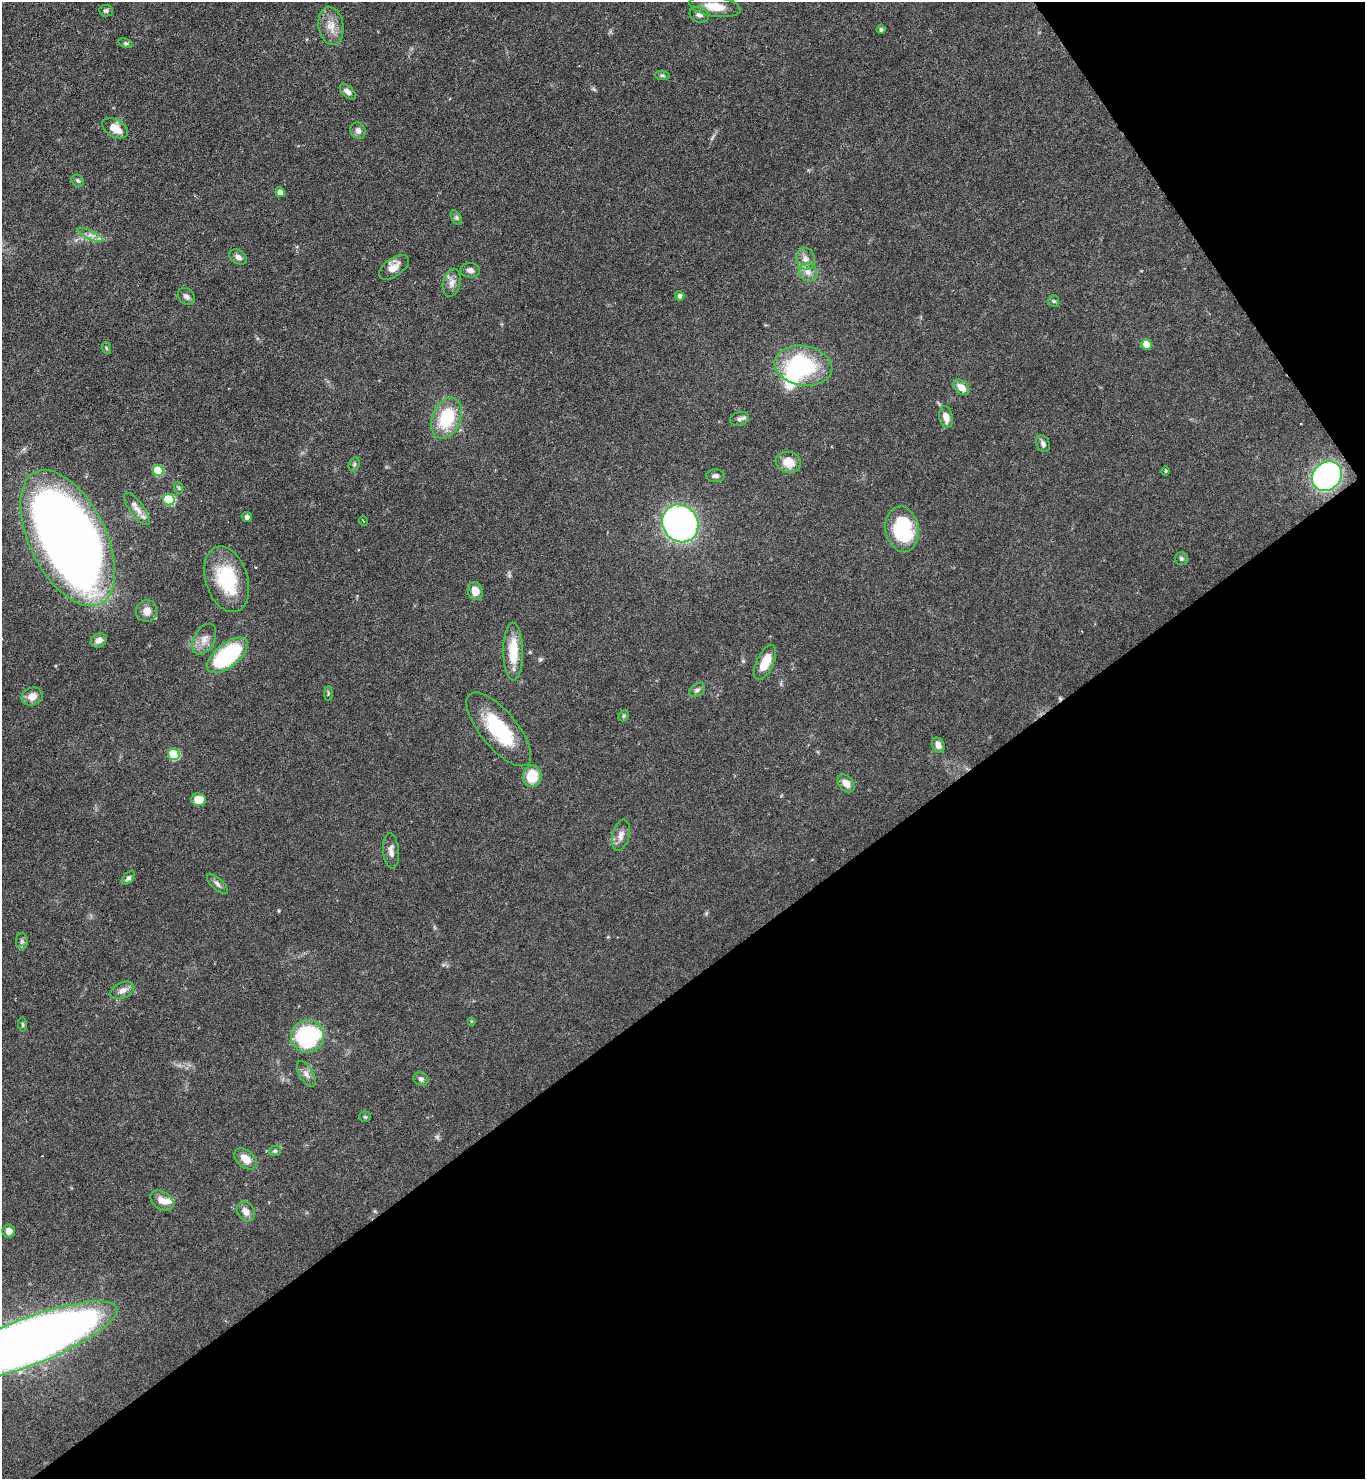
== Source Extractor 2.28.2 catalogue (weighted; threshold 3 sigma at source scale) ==
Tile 12 of 4 x 4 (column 4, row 3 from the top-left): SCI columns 4387-5749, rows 1479-2955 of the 5906 x 5911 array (HDU 1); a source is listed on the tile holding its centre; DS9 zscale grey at full resolution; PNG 1367 x 1481 px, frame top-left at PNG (2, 2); each listed source drawn as its Kron ellipse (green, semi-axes under 4 px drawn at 4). Shown black and unused: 37% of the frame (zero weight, under 4 of 7 exposures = <1% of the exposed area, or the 3 px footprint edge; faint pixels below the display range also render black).
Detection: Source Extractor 2.28.2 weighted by HDU 2 'WHT'; one run over the whole footprint, this tile lists its part. Background 0.0625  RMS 0.0028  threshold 0.0115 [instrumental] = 3 sigma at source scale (4.09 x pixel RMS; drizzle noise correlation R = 1.36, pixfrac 0.8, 0.05/0.05 arcsec/px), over >= 5 px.
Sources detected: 85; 1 inside a brighter object's white glare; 1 cosmic-ray / hot-pixel residue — neither listed nor drawn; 1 inside a brighter listed object's ellipse — not listed separately; the other 82 listed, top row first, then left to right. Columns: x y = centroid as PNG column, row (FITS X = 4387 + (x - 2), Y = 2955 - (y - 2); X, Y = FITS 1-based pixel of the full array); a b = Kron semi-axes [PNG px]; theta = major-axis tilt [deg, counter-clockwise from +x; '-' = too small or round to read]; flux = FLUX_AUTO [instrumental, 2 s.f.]
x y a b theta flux
715 7 26 10 -9 5.2
106 11 7 6 - 0.62
699 15 10 7 -22 1.1
331 26 19 12 -81 3.4
881 29 4 4 - 0.5
126 43 7 4 -19 0.45
662 75 7 4 -5 0.48
348 92 10 5 -43 1.2
115 128 14 8 -30 3.9
358 131 8 7 - 1.2
78 181 7 5 -44 0.54
280 192 5 4 - 1.6
456 217 8 4 -59 0.57
91 235 14 4 -25 1.2
238 257 9 6 -32 1.2
805 259 11 9 -77 2
394 267 17 9 35 2.6
470 270 10 7 -6 1.2
808 272 9 9 - 1.9
452 283 14 8 75 1.8
186 296 9 7 -46 0.96
680 296 5 4 - 0.88
1054 301 6 5 - 0.44
1146 345 5 5 - 4.9
106 348 6 3 -71 0.35
803 366 29 19 -9 23
961 387 9 6 -40 2.8
946 417 11 6 -79 2.4
447 418 21 14 68 13
739 419 9 7 19 0.99
1043 444 9 6 -67 0.93
788 462 13 10 -13 3.9
354 464 7 5 70 0.56
158 471 5 5 - 13
1165 471 4 3 - 0.27
715 476 9 6 -4 0.94
1327 476 16 13 44 69
179 488 6 4 -71 0.38
169 500 6 5 - 19
137 509 19 7 -53 2.2
247 517 5 5 - 0.79
363 521 5 3 - 0.3
680 523 19 17 -55 93
902 529 23 16 -81 20
68 538 73 38 -64 380
1181 559 6 6 - 0.6
227 579 34 21 -73 16
475 591 9 7 -80 2.9
147 611 11 10 - 2.4
204 639 17 10 62 2.6
99 640 8 6 27 1.7
513 652 29 10 -89 7.6
227 655 24 12 38 31
765 662 19 8 65 5.5
697 690 9 6 30 0.82
328 694 7 3 -90 0.36
32 697 11 8 22 2.6
624 716 6 5 - 0.42
499 729 45 18 -50 17
938 745 8 6 -64 1.4
174 754 6 5 - 16
532 776 11 9 81 6.8
846 783 10 7 -47 2.2
199 800 7 6 - 4.1
621 835 16 8 76 1.9
391 851 18 8 -85 1.7
128 878 8 5 45 0.65
217 884 13 5 -44 0.97
22 941 8 6 -88 0.72
122 990 12 8 25 1.7
471 1021 4 4 - 0.26
23 1025 7 4 -84 0.43
307 1036 16 16 - 34
306 1074 14 6 -59 1.4
421 1079 7 6 - 0.81
365 1117 5 5 - 0.39
275 1151 6 5 - 0.5
246 1159 13 8 -39 3.4
162 1201 13 8 -34 2.2
246 1211 11 8 -57 1.9
9 1231 6 6 - 1.7
27 1342 96 23 21 510
Isophote crosses this tile's border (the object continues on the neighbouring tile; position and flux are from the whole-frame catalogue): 1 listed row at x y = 27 1342